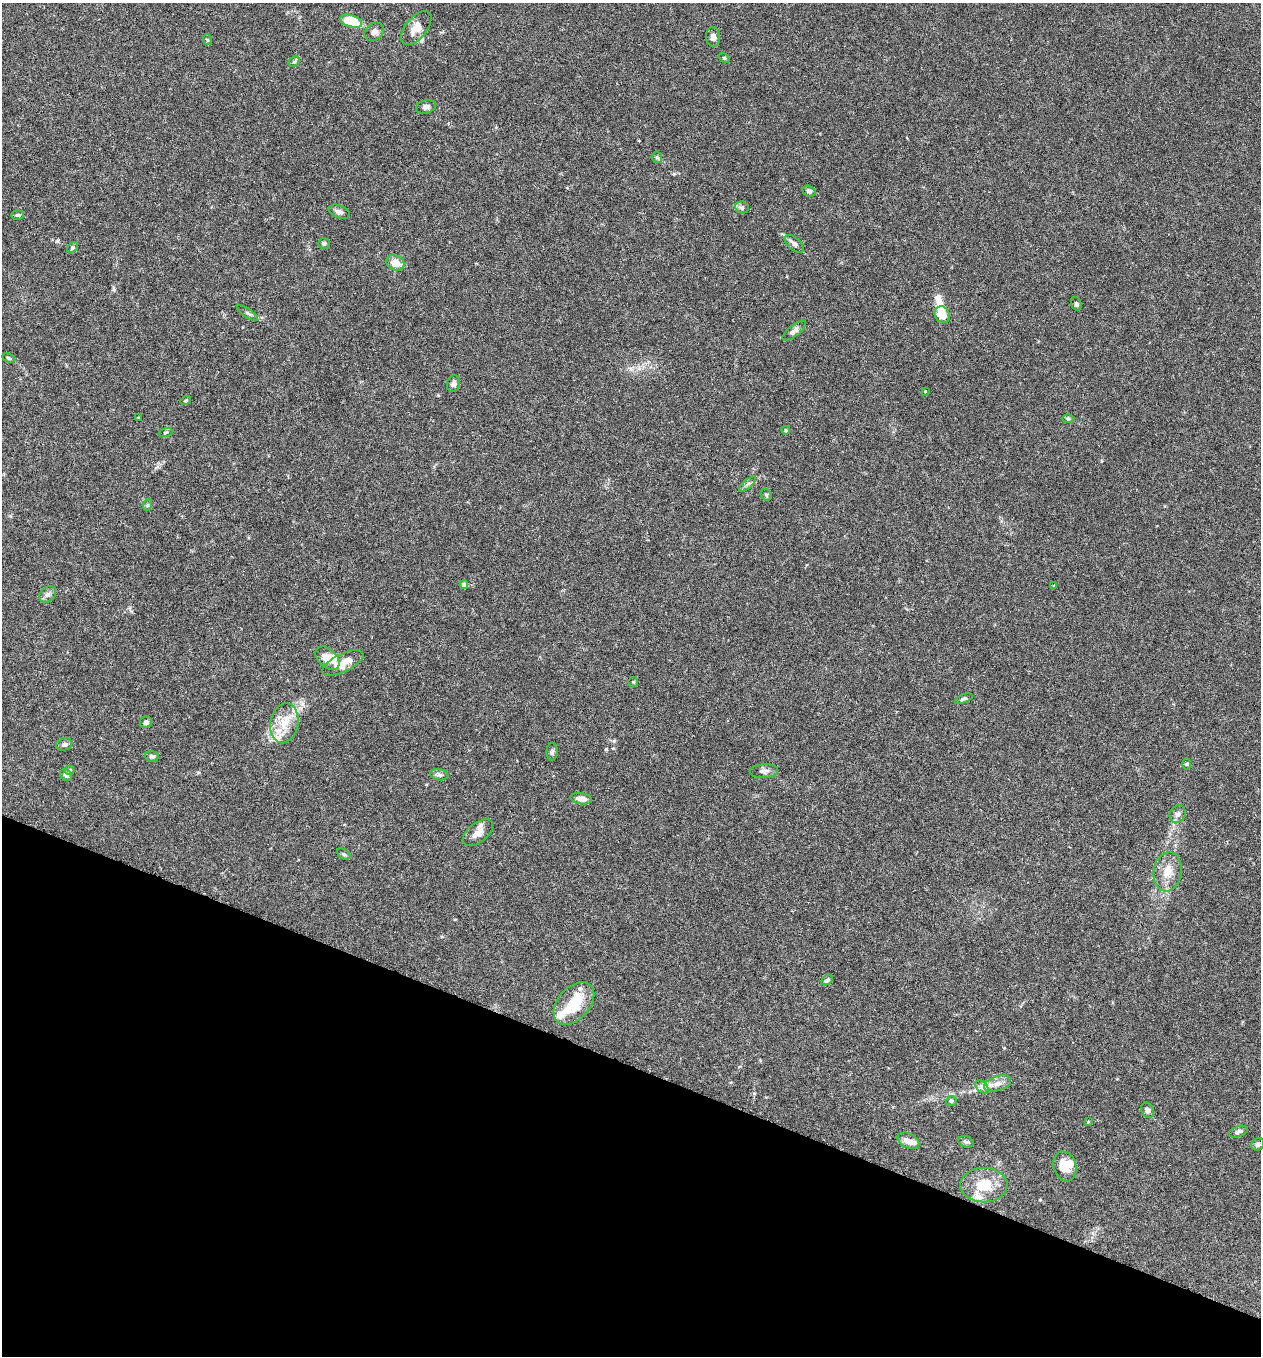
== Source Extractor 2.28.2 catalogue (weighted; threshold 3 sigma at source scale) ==
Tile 15 of 4 x 4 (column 3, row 4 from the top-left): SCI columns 2708-3966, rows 29-1382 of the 5545 x 5467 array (HDU 1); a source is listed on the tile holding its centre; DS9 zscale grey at full resolution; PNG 1263 x 1358 px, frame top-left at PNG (2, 3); each listed source drawn as its Kron ellipse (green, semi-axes under 4 px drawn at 4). Shown black and unused: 21% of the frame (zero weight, under 3 of 6 exposures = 3% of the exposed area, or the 3 px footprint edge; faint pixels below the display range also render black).
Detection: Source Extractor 2.28.2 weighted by HDU 2 'WHT'; one run over the whole footprint, this tile lists its part. Background 0.0176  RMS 0.002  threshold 0.00801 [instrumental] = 3 sigma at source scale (4.09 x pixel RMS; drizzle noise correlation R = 1.36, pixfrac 0.8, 0.05/0.05 arcsec/px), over >= 5 px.
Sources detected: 76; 2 inside a brighter object's white glare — neither listed nor drawn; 7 inside a brighter listed object's ellipse — not listed separately; the other 67 listed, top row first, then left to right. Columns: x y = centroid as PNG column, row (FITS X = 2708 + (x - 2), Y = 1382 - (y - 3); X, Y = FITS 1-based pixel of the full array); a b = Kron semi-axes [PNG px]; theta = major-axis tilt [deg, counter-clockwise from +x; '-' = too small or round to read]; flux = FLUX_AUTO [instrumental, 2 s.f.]
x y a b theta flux
351 21 11 6 -18 6.4
416 28 20 10 51 2.2
374 32 10 8 37 0.74
713 37 10 7 -87 0.79
208 40 5 3 - 0.18
724 58 6 4 -33 0.18
294 61 6 5 - 0.28
426 107 10 6 15 0.68
657 157 6 5 - 0.27
809 191 7 5 -20 0.38
742 207 7 6 - 0.39
339 212 11 6 -21 0.6
17 215 6 4 -2 0.29
324 243 6 5 - 0.36
794 244 11 6 -39 0.68
73 247 6 4 41 0.29
395 263 9 7 -24 1.9
1076 304 7 5 -70 0.38
248 313 12 3 -34 0.36
942 315 8 7 - 2.9
794 331 14 5 39 0.68
9 358 6 4 -27 0.3
454 384 8 6 77 0.71
925 391 3 3 - 0.25
186 401 5 4 - 0.2
138 418 3 2 - 0.15
1068 418 6 4 -1 0.22
786 430 4 4 - 0.19
165 432 7 3 19 0.22
748 484 10 3 39 0.38
766 495 6 5 - 0.26
147 505 6 4 70 0.22
464 585 4 4 - 0.87
1054 586 4 3 - 0.23
48 594 9 7 43 0.72
327 658 14 9 -43 2.1
343 663 22 9 25 2.7
633 682 5 5 - 0.21
964 699 9 4 21 0.35
146 722 6 5 - 0.54
284 723 20 14 78 3.2
64 744 8 6 17 0.5
552 752 9 5 88 0.42
152 756 7 5 -15 0.46
1187 764 6 4 89 0.2
69 770 5 4 - 0.38
764 771 14 7 3 0.71
66 775 6 5 - 0.47
439 775 9 5 -10 0.49
581 799 11 5 -9 1.2
1178 814 9 7 58 0.68
478 833 18 9 39 1.5
343 854 7 5 -27 0.3
1168 872 20 14 81 2.8
827 980 6 4 28 0.36
574 1003 25 16 48 5.5
998 1083 14 7 17 1.2
982 1087 8 5 -45 0.51
951 1101 5 4 - 0.28
1147 1110 8 6 -64 0.55
1088 1121 4 3 - 0.15
1238 1132 10 5 19 0.57
908 1141 11 7 -26 1.4
966 1142 8 5 -16 0.38
1258 1144 7 6 - 0.37
1065 1166 15 11 -73 2.8
984 1185 23 17 1 4.8
Unlisted compact peaks at least as high as the median listed source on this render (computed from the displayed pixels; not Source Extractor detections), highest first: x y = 606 749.